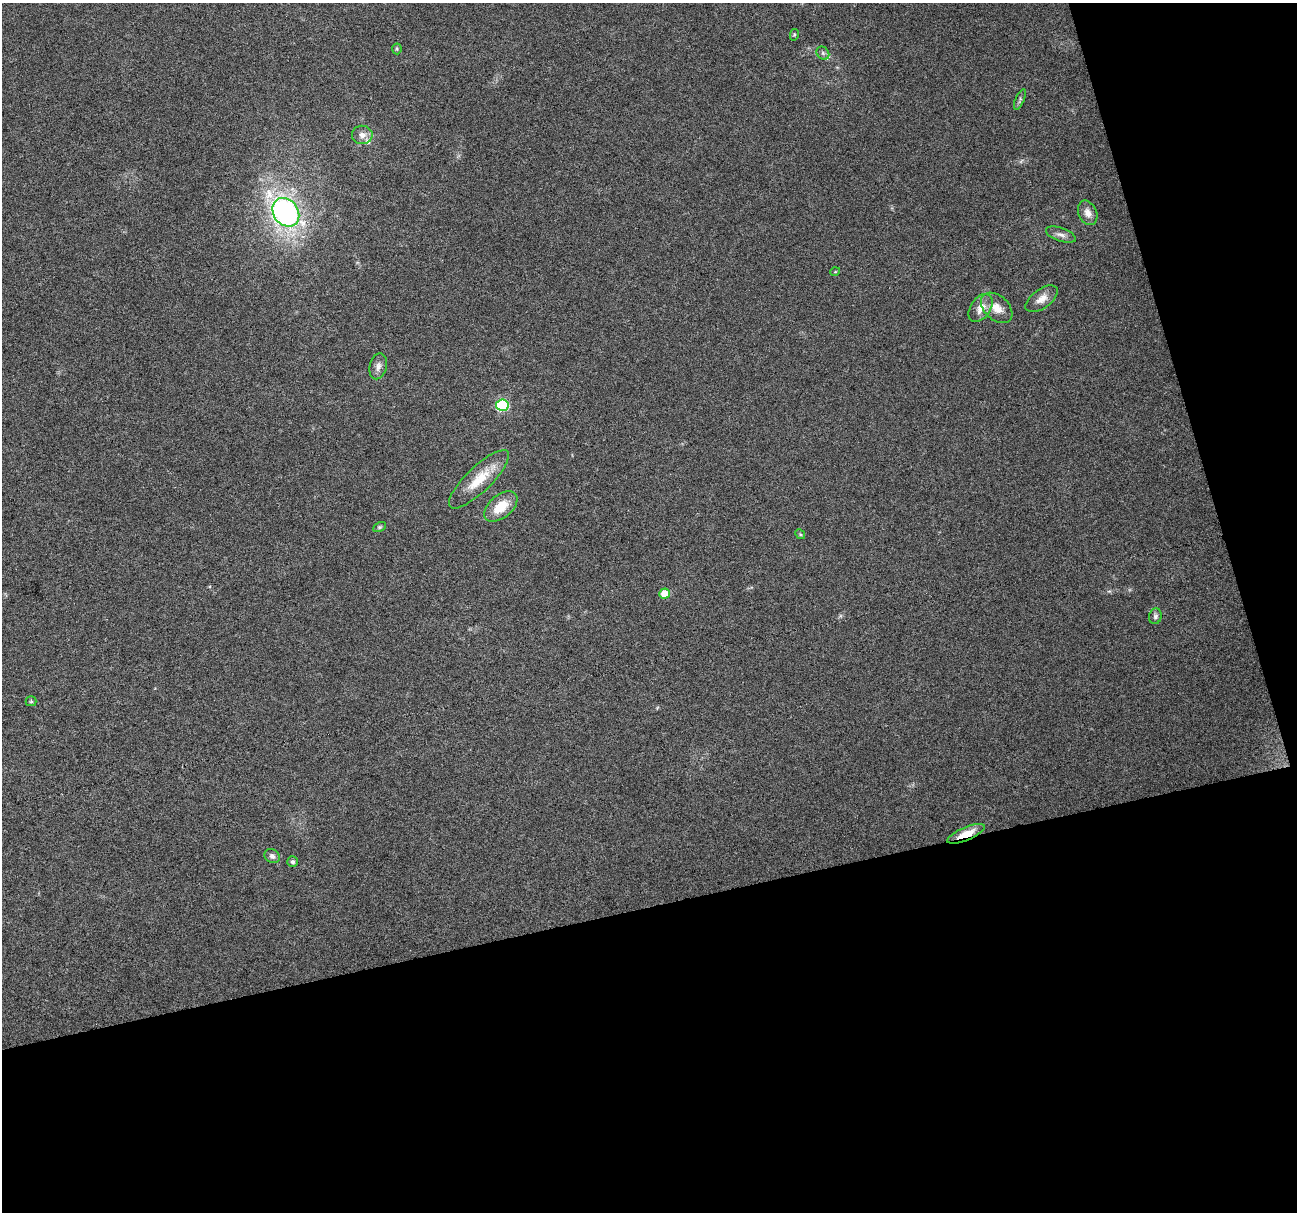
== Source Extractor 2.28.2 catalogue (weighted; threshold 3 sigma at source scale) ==
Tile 4 of 2 x 2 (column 2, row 2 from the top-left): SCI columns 1296-2590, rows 49-1258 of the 2590 x 2501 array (HDU 1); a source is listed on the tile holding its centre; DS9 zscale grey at full resolution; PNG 1299 x 1214 px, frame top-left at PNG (2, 3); each listed source drawn as its Kron ellipse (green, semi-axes under 4 px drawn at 4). Shown black and unused: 31% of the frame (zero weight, under 3 of 6 exposures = <1% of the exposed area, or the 3 px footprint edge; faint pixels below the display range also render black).
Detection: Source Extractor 2.28.2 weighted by HDU 2 'WHT'; one run over the whole footprint, this tile lists its part. Background 0.0265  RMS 0.0048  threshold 0.0197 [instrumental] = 3 sigma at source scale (4.09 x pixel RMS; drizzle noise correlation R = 1.36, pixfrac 0.8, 0.0396/0.0396 arcsec/px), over >= 5 px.
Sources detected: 25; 1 inside a brighter listed object's ellipse — not listed separately; the other 24 listed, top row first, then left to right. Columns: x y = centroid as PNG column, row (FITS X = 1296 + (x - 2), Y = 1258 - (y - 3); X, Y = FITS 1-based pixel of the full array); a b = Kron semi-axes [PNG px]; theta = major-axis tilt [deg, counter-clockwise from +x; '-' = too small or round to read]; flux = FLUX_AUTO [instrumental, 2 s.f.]
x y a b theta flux
794 35 6 4 78 0.48
397 49 5 5 - 0.55
823 53 7 6 - 1.2
1020 99 11 4 65 0.95
362 135 10 9 - 2.8
286 212 15 12 -54 100
1088 213 13 9 -66 3.2
1061 235 16 6 -19 2.3
835 272 5 3 - 0.37
1042 299 18 9 36 4.1
981 308 16 10 56 4.8
997 308 18 12 -42 5.7
378 366 13 8 75 2.6
502 405 6 6 - 48
479 479 40 12 44 12
501 506 19 11 39 9.8
379 527 7 4 26 0.73
800 534 5 4 - 0.54
664 594 5 5 - 7.6
1155 616 8 6 75 1.2
31 701 5 5 - 0.61
966 834 20 6 23 7.6
272 856 8 6 -34 1.7
293 862 5 5 - 0.92
Overlapping masked pixels (flux is a lower limit): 1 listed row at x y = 966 834